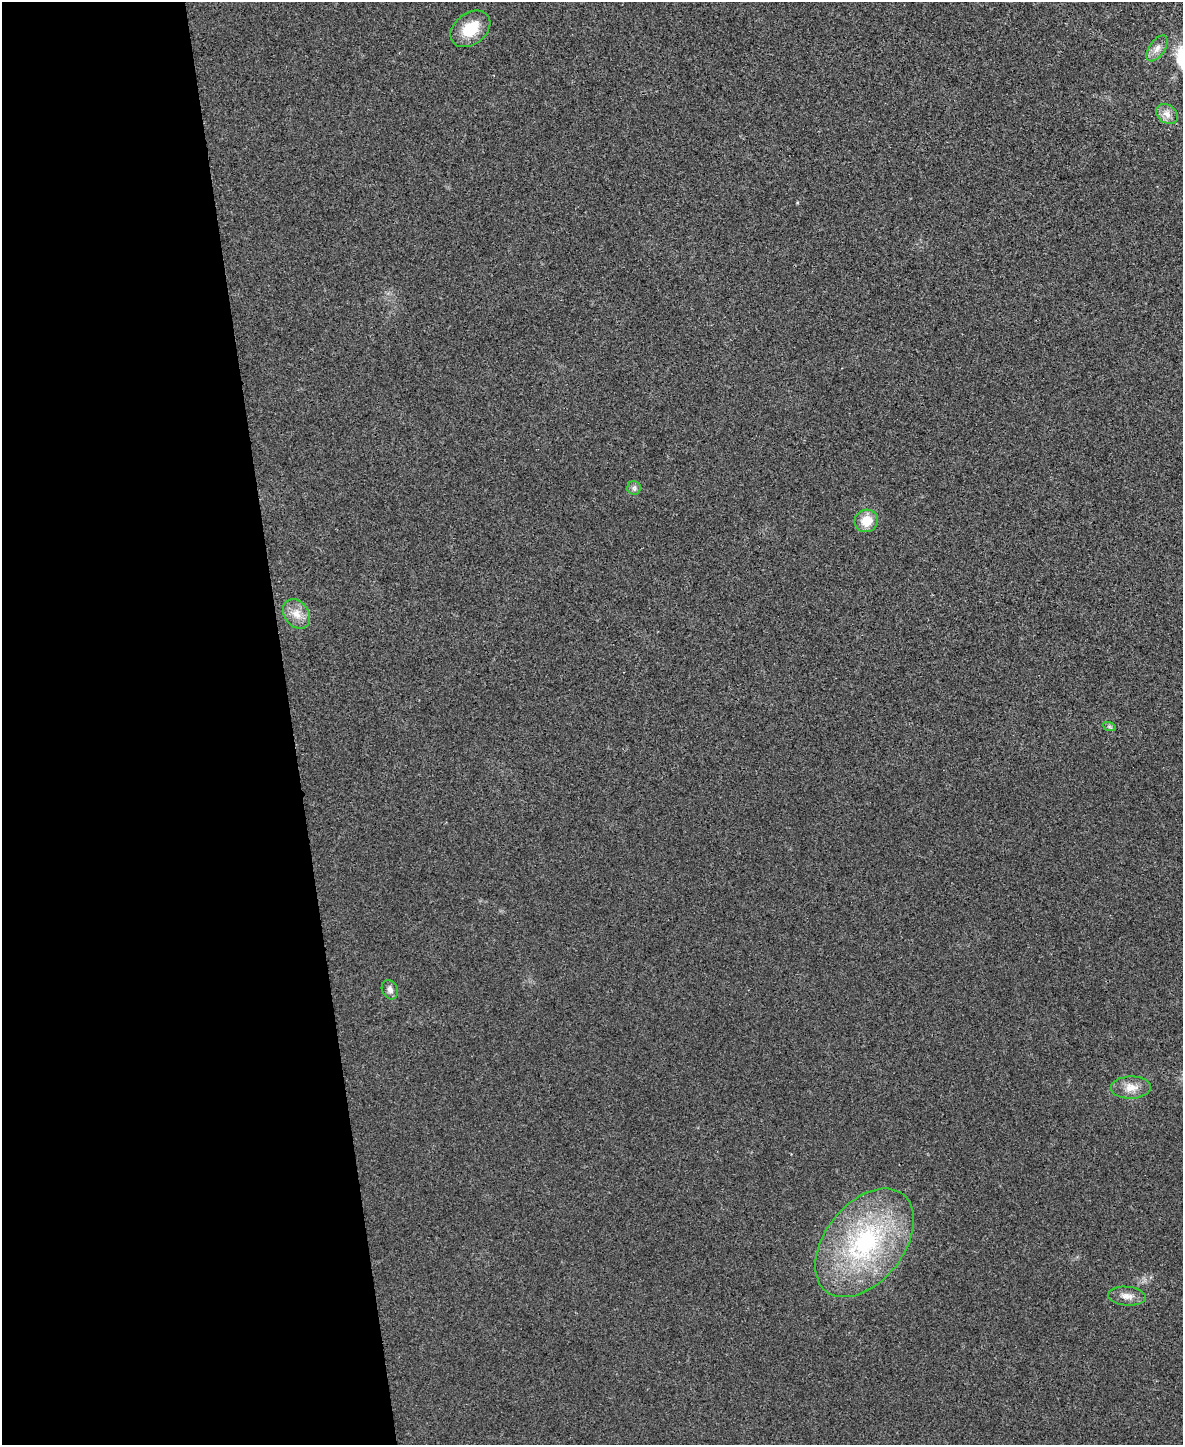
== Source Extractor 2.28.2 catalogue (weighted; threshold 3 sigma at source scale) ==
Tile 5 of 4 x 3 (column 1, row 2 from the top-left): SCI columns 3-1183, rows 1580-3022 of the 4730 x 4711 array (HDU 1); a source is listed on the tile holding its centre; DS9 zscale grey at full resolution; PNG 1185 x 1447 px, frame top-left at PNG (2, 2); each listed source drawn as its Kron ellipse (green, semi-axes under 4 px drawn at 4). Shown black and unused: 25% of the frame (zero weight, under 3 of 4 exposures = <1% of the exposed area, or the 3 px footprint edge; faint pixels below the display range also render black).
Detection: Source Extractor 2.28.2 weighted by HDU 2 'WHT'; one run over the whole footprint, this tile lists its part. Background 0.0241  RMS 0.006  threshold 0.0268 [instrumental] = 3 sigma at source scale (4.5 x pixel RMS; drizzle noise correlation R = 1.50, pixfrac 1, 0.05/0.05 arcsec/px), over >= 5 px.
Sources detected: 11; all 11 listed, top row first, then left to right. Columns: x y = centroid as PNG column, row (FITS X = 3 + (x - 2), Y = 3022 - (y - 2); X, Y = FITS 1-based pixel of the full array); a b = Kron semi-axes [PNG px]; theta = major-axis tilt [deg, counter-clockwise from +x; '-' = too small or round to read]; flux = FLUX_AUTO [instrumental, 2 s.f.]
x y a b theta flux
470 29 22 15 38 17
1157 48 15 8 56 4.1
1167 114 12 9 -36 4.4
634 488 6 6 - 1.7
866 521 12 11 - 11
296 614 16 12 -54 7.8
1109 726 7 4 -20 1
390 990 10 7 -63 2.7
1131 1087 20 11 1 7.1
865 1243 62 39 52 98
1127 1296 19 9 -5 5.2